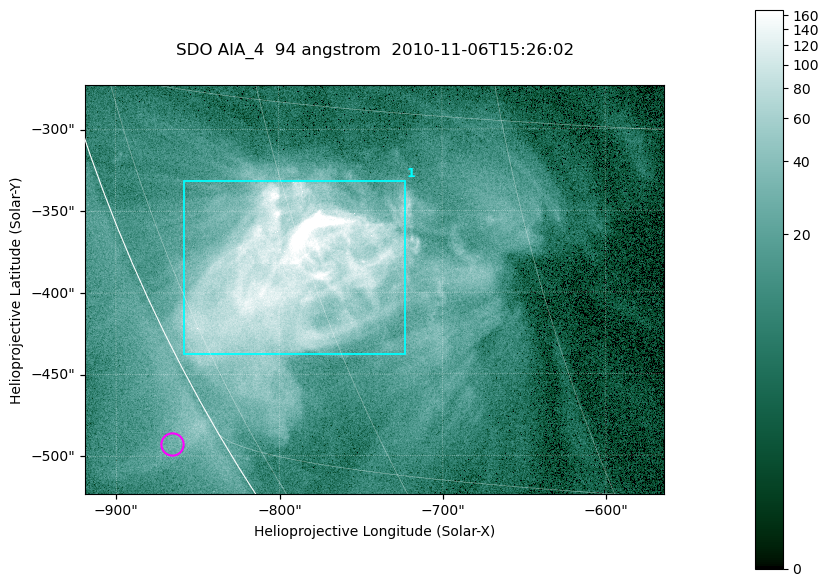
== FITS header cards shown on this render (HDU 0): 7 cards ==
TELESCOP= 'SDO     '           /
INSTRUME= 'AIA_4   '           /
WAVELNTH=                   94 /
WAVEUNIT= 'angstrom'           /
DATE-OBS= '2010-11-06T15:26:02.13' /
CTYPE1  = 'HPLN-TAN'           /
CTYPE2  = 'HPLT-TAN'           /

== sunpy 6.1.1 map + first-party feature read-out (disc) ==
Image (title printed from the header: SDO AIA_4  94 angstrom  2010-11-06T15:26:02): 591 x 417 px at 0.6 arcsec/px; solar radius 968 arcsec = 1614 px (partial field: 2.7% of the solar disc is inside the frame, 89% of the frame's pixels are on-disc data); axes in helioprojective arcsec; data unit not stated in the header (colour bar unlabelled)
Pointing: header CRPIX1/2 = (2053.81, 2042.90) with CRVAL1/2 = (0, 0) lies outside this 591 x 417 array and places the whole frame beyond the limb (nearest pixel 1.36 R_sun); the SolarSoft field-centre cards XCEN/YCEN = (-741.4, -398.2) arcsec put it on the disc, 768 arcsec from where CRPIX/CRVAL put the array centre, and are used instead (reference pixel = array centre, CRVAL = XCEN/YCEN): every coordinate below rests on XCEN/YCEN
Orientation: roll -0.138 deg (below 1 deg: not rotated)
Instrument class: DISC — disc imager (sunpy class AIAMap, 94 A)
Bright regions (active regions / flare kernels): reference = the on-disc median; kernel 5 px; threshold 5 sigma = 55.2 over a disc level ~10.5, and >= 1.15x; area >= 246 px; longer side >= 5 px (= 3 arcsec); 1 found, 1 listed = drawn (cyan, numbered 1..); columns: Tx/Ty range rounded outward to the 2 arcsec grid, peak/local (2 s.f.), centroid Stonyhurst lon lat
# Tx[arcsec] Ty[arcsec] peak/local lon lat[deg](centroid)
1 -858..-722 -438..-330 35 -62 -22
Off-limb structures (1.02-1.3 R_sun): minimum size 123 px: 1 found; the strongest spans PA ~120 deg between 1.02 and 1.05 R_sun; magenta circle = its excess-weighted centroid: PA ~120 deg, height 1.03 R_sun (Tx ~-866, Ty ~-492 arcsec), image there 1.5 x the reference